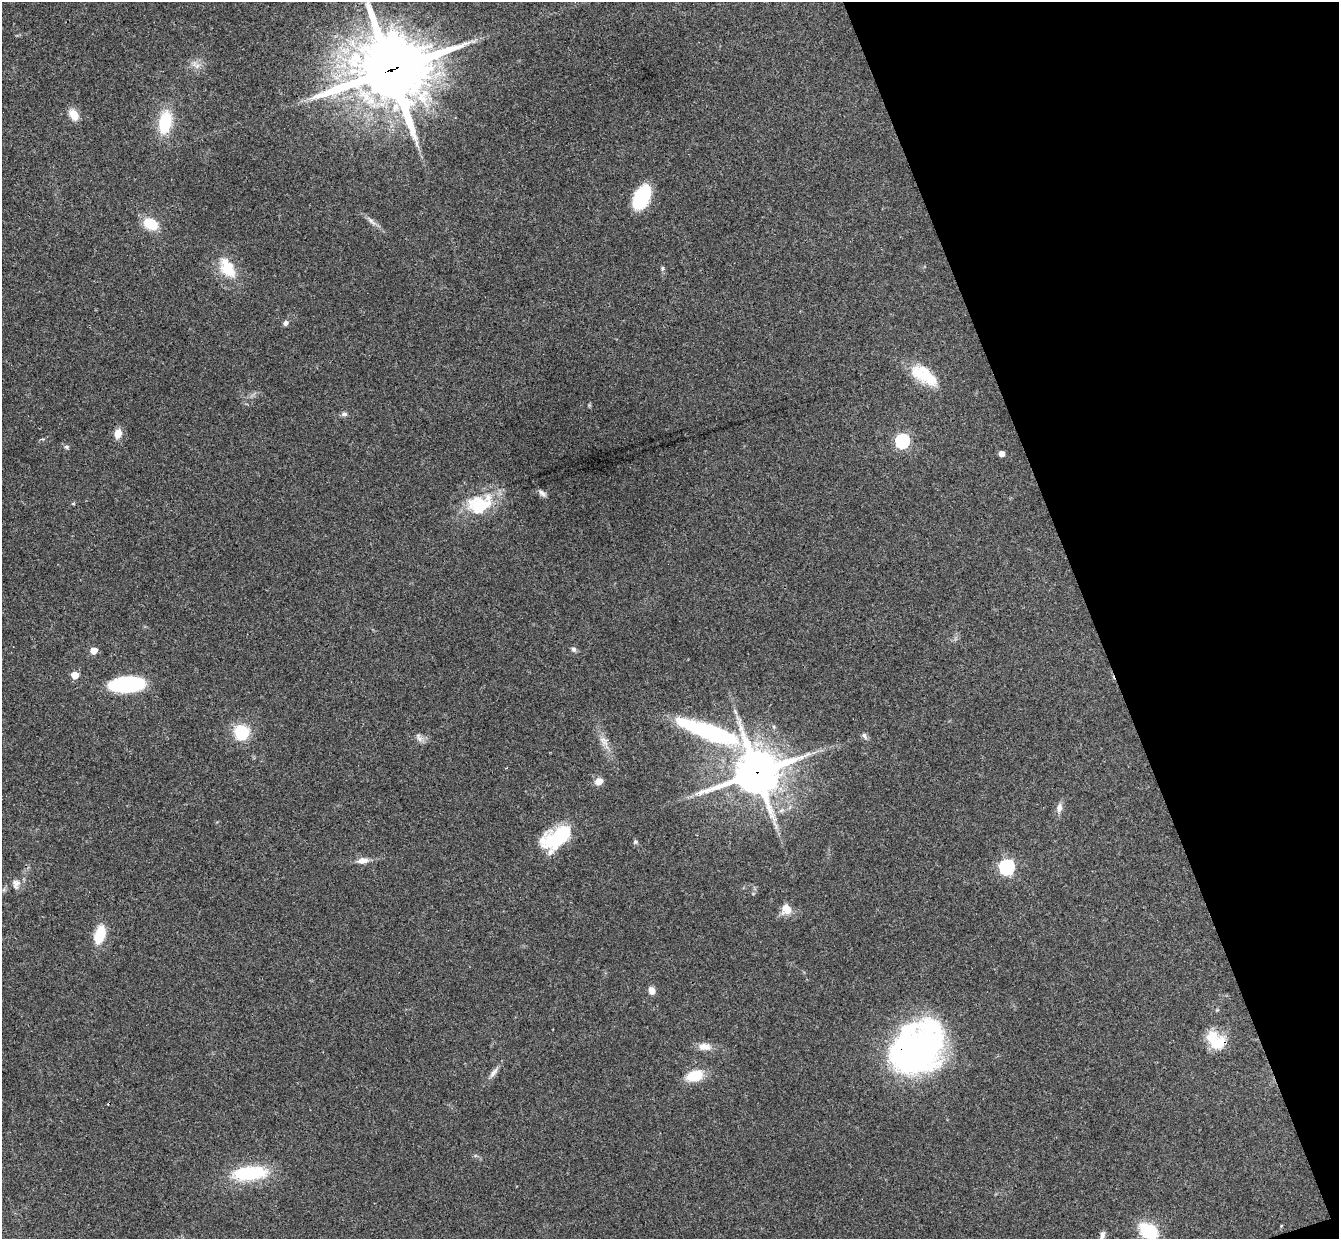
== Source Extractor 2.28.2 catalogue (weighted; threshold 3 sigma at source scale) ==
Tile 12 of 4 x 4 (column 4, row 3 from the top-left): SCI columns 4067-5403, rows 1408-2644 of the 5460 x 5411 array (HDU 1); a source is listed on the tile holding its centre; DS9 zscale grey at full resolution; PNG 1341 x 1241 px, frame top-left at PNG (2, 2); no overlay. Shown black and unused: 19% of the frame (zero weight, under 3 of 4 exposures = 6% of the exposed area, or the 3 px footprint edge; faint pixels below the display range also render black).
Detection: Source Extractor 2.28.2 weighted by HDU 2 'WHT'; one run over the whole footprint, this tile lists its part. Background 0.063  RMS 0.0051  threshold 0.023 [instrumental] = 3 sigma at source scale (4.5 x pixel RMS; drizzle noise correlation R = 1.50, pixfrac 1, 0.05/0.05 arcsec/px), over >= 5 px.
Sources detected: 50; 3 inside a brighter listed object's ellipse — not listed separately; the other 47 listed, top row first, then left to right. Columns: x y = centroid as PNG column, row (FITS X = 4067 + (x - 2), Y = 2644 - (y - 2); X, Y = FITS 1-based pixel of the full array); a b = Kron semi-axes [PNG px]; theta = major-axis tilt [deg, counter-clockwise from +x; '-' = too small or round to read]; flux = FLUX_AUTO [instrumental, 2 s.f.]
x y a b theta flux
197 66 9 6 -17 2.4
391 70 27 25 7 3500
74 115 11 8 -55 7.5
165 122 24 13 79 22
641 197 19 11 66 40
372 221 14 5 -44 2.4
151 224 15 11 -22 13
662 268 7 4 82 0.84
228 269 24 18 -46 14
286 323 7 6 - 1.6
927 376 33 17 -45 17
344 414 9 5 9 1.3
118 433 10 8 74 5.3
902 441 6 6 - 90
67 447 7 5 -17 1
1001 454 5 5 - 3.3
542 493 12 6 -40 1.8
479 504 35 24 18 25
574 649 7 6 - 1.3
93 650 5 5 - 9.1
75 675 5 5 - 9.3
127 684 33 14 4 44
242 732 16 16 - 17
709 732 81 18 -19 72
864 736 10 5 -61 1.5
419 738 14 7 -62 2.1
604 741 17 9 -48 4.2
506 768 2 2 - 0.5
757 772 16 15 - 1800
599 781 9 7 23 3.9
1059 808 14 7 79 2.7
556 839 36 19 29 30
635 842 6 5 - 0.89
362 861 14 7 6 3.8
1007 867 7 6 - 120
16 884 14 10 86 3.4
786 909 13 11 -70 5.8
100 935 20 11 74 13
652 990 8 6 -68 3.5
1216 1040 26 17 -40 14
704 1047 19 11 -5 4.8
917 1049 57 43 43 180
494 1072 17 6 53 2.8
694 1076 18 11 18 14
249 1173 36 13 5 36
1148 1231 20 14 -34 23
1102 1235 10 6 76 1.9
Overlapping masked pixels (flux is a lower limit): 4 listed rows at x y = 391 70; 757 772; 1216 1040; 917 1049
Isophote crosses this tile's border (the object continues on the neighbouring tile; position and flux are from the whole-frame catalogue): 2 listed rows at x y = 391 70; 1148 1231